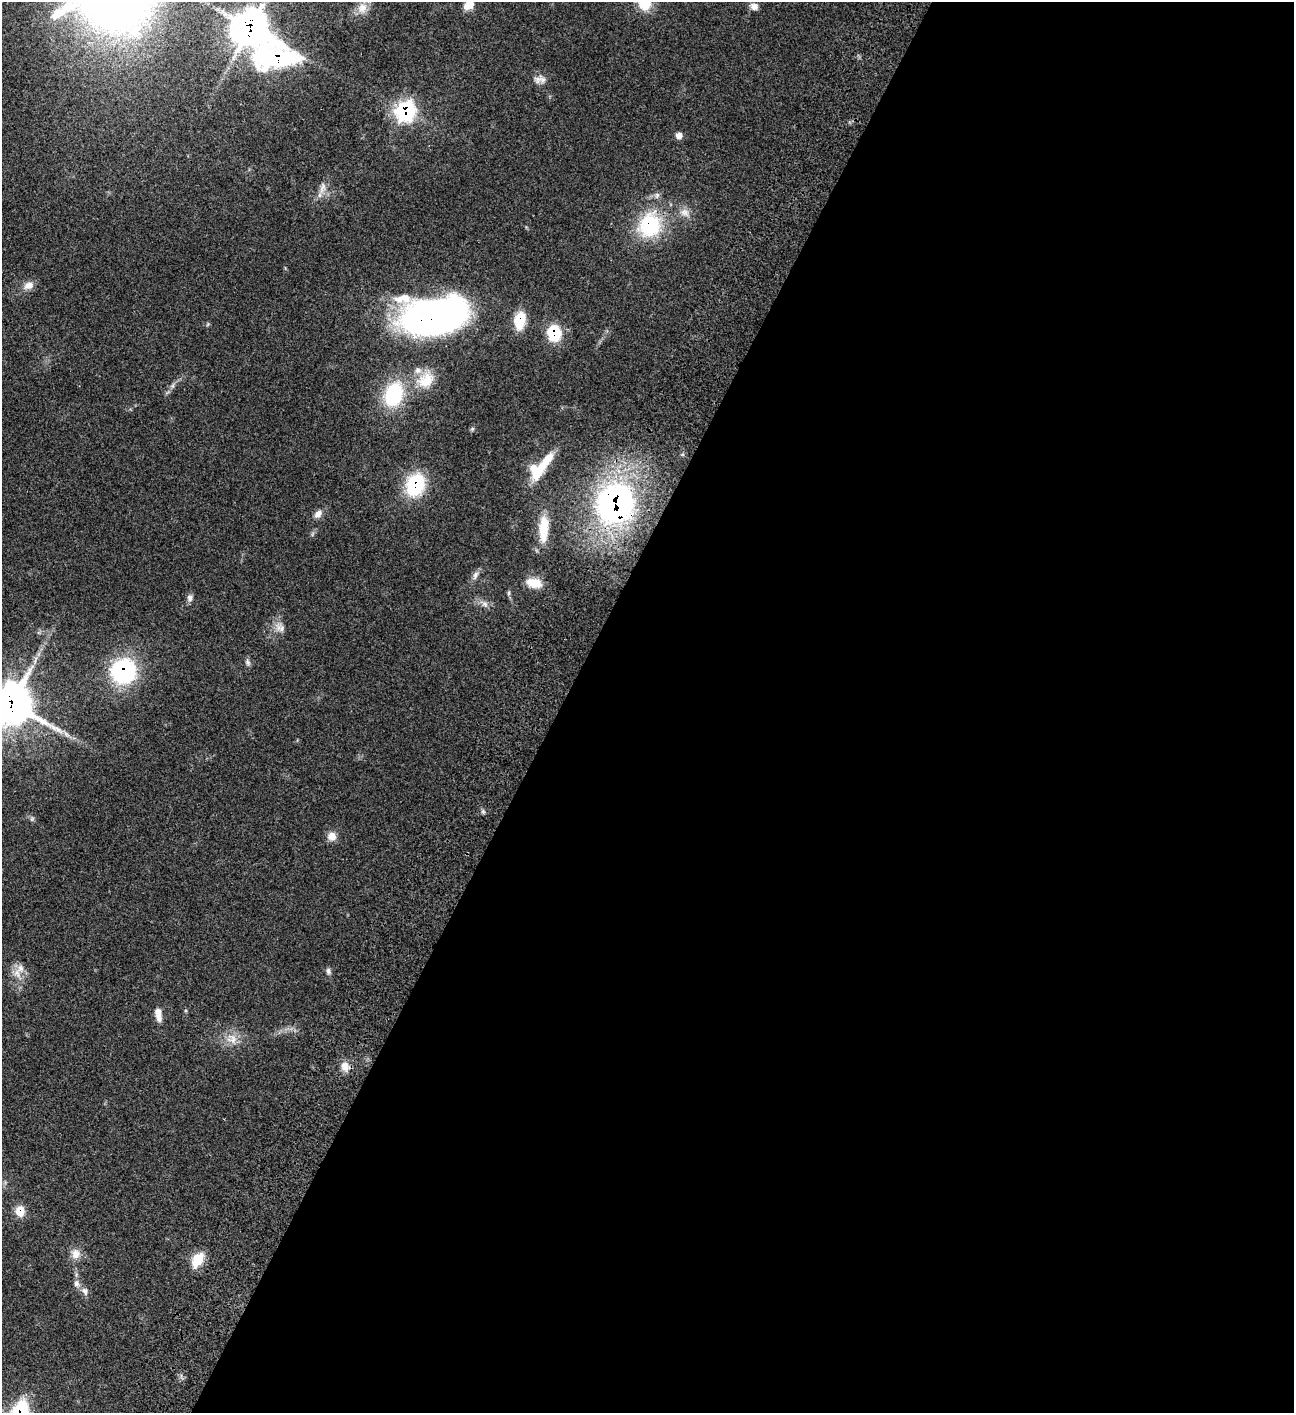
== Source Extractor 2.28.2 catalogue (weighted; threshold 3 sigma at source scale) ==
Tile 12 of 4 x 4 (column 4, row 3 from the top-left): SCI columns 4384-5675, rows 1612-3022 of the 6051 x 6049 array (HDU 1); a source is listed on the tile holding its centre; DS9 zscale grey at full resolution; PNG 1296 x 1415 px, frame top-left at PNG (2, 2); no overlay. Shown black and unused: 57% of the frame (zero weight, under 3 of 4 exposures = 13% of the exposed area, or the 3 px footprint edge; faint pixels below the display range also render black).
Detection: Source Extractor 2.28.2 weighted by HDU 2 'WHT'; one run over the whole footprint, this tile lists its part. Background 0.0627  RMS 0.0058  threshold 0.0262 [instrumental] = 3 sigma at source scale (4.5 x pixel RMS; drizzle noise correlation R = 1.50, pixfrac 1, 0.05/0.05 arcsec/px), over >= 5 px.
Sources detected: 49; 2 inside a brighter object's white glare — not listed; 2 inside a brighter listed object's ellipse — not listed separately; the other 45 listed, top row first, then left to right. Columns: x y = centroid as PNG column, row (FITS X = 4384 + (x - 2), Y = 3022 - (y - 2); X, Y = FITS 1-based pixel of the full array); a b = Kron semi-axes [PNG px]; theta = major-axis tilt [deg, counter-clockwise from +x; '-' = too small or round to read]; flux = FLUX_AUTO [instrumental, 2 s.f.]
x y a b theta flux
645 3 18 15 86 15
469 4 16 11 79 7.5
754 6 9 8 - 3.2
362 8 15 13 61 6
250 28 14 14 - 780
540 80 18 8 -1 3.3
405 111 10 9 - 150
679 135 7 7 - 3.1
323 188 18 6 68 3.8
685 212 14 10 -34 4.3
650 225 26 23 71 41
28 285 14 9 21 4.2
436 316 61 33 10 260
520 320 16 10 78 18
554 333 15 13 -85 21
426 380 26 20 34 14
394 394 26 19 70 35
472 429 6 5 - 0.83
538 471 31 12 60 15
415 485 21 16 69 41
615 504 32 29 50 170
318 514 12 8 48 3.2
543 529 31 10 87 16
475 575 13 6 71 2.3
534 583 18 11 -11 8.5
509 593 6 4 89 0.9
190 598 9 8 - 2
485 604 8 7 - 2.1
282 628 13 8 -85 3.2
248 663 8 6 -60 1.4
123 671 21 20 - 68
11 704 16 15 - 1300
483 812 7 4 -19 0.96
32 819 7 4 56 0.83
332 836 11 10 - 4.6
20 968 13 10 81 4.8
328 971 8 6 -77 1.6
158 1014 18 7 -81 4.4
232 1039 17 14 -36 7.1
345 1066 13 11 -75 4.8
20 1211 11 10 - 7.2
75 1254 13 12 - 5.1
197 1260 19 12 59 11
76 1284 8 7 - 2.1
85 1291 11 8 -60 2.8
Overlapping masked pixels (flux is a lower limit): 11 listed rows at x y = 250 28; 405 111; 650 225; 436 316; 520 320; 554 333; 415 485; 615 504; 123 671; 11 704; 20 1211
Isophote crosses this tile's border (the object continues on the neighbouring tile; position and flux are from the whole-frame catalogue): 3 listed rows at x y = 645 3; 469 4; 11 704